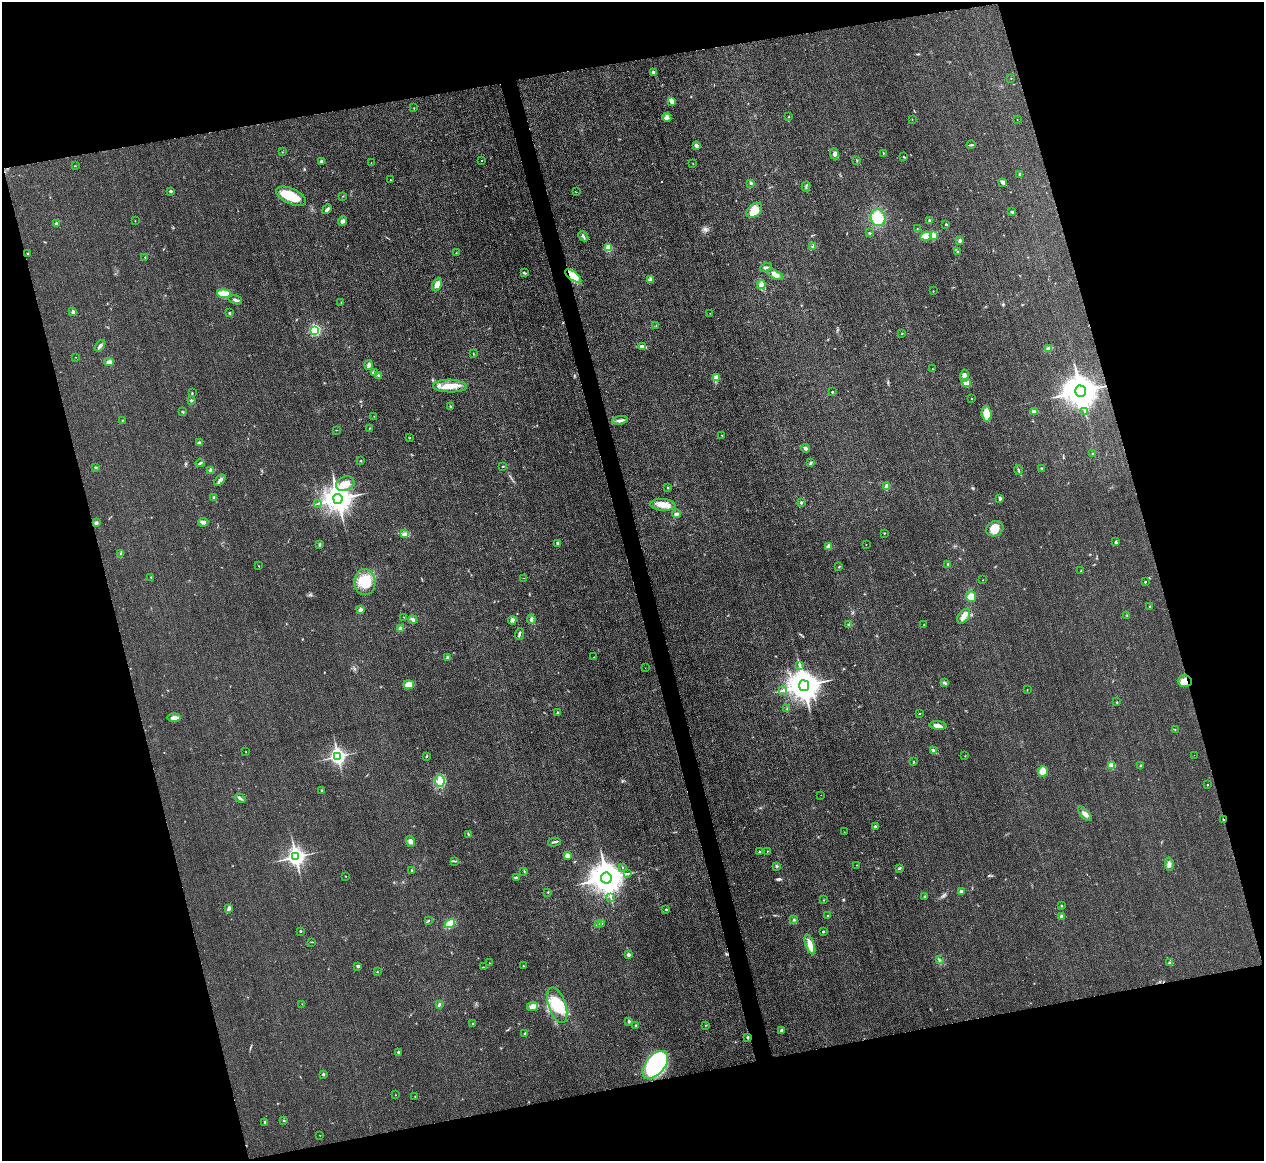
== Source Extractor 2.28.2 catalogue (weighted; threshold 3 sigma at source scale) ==
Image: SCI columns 9-5056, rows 149-4783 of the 5067 x 5048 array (HDU 1 of 3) = the unmasked area's bounding box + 8 px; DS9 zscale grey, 4 x 4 block average (1 PNG px = mean of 4 x 4 image px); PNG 1266 x 1163 px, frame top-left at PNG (2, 2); each listed source drawn as its Kron ellipse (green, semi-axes under 4 px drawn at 4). Shown black and unused: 31% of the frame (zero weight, under 3 of 4 exposures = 1% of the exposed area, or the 3 px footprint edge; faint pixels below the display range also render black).
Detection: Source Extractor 2.28.2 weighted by HDU 2 'WHT'. Background 0.0224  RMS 0.0056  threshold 0.0253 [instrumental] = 3 sigma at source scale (4.5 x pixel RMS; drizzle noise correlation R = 1.50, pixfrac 1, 0.05/0.05 arcsec/px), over >= 5 px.
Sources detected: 261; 1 cosmic-ray / hot-pixel residue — neither listed nor drawn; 1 coinciding with a brighter row at this scale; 5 inside a brighter listed object's ellipse — not listed separately; the other 254 listed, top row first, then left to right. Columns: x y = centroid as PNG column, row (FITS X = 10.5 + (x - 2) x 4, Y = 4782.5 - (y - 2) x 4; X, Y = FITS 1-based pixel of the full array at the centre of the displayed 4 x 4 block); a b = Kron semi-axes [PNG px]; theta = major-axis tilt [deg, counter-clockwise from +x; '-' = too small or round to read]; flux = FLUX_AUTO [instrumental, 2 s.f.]
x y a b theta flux
653 72 2 2 - 7.3
1011 78 2 2 - 1.5
672 101 4 3 - 19
414 108 2 2 - 1
667 117 5 4 - 10
789 117 2 2 - 1.7
912 119 2 2 - 0.81
1017 120 2 2 - 0.71
696 145 3 3 - 9.7
971 145 4 2 - 4
282 152 2 2 - 1
883 153 3 2 - 1.7
834 154 6 4 -88 10
904 157 3 2 - 2.7
482 160 2 2 - 2.5
857 160 3 2 - 2.8
321 161 3 3 - 6.2
371 163 2 2 - 0.88
693 163 2 2 - 0.76
75 166 2 2 - 1.4
1020 174 2 2 - 12
390 180 2 2 - 1.5
1003 182 3 3 - 11
751 183 2 2 - 9.4
806 186 5 2 - 3.4
170 191 3 2 - 3.7
576 192 2 2 - 0.84
291 196 16 7 -25 100
343 196 2 2 - 1.3
327 209 5 3 - 8.3
754 210 9 6 42 40
1012 212 3 2 - 3.7
878 218 8 7 - 87
135 221 2 2 - 1.2
343 221 5 4 - 7.9
929 221 3 2 - 5.5
56 224 2 2 - 21
946 224 3 2 - 2.8
917 229 2 2 - 1.5
870 233 2 2 - 2.2
933 235 2 2 - 79
583 236 5 2 - 5.9
926 236 6 4 10 35
960 241 3 3 - 6.5
813 247 2 2 - 2.3
608 248 2 2 - 120
958 252 2 2 - 2.6
456 253 2 2 - 1.4
28 254 3 2 - 2.6
145 257 2 2 - 2.1
766 267 6 3 15 7
524 273 3 2 - 3.4
775 275 8 4 -26 19
573 276 9 4 -34 36
651 279 3 3 - 9.6
437 285 7 4 65 21
761 285 4 4 - 17
933 291 2 2 - 2.1
224 294 7 3 -6 61
235 300 7 2 -17 7.6
341 302 2 2 - 1.1
73 312 2 2 - 22
229 313 2 2 - 3.3
710 313 2 2 - 0.67
656 326 2 2 - 1.8
315 330 2 2 - 140
902 333 2 2 - 0.99
100 346 7 2 53 9
643 346 4 2 - 5.5
1049 348 4 3 - 9.5
473 354 2 2 - 3.9
76 357 2 2 - 0.9
109 362 5 3 - 13
369 365 5 3 - 7.5
932 369 2 2 - 1
374 373 4 3 - 5.8
378 375 2 2 - 3.7
965 376 6 4 87 11
716 377 4 4 - 14
966 383 2 2 - 130
450 386 17 6 -2 48
1080 391 5 5 - 8300
832 392 2 2 - 7.1
192 393 2 2 - 1.9
972 398 2 2 - 2.5
191 400 2 2 - 6.3
450 406 2 2 - 2.3
1034 411 4 3 - 8.2
183 412 2 2 - 1.8
1085 412 2 2 - 1.3
986 414 8 5 -86 43
374 416 2 2 - 0.74
123 420 2 2 - 1.4
620 420 8 2 6 9.5
369 428 2 2 - 1.4
336 430 2 2 - 1
722 435 2 2 - 1.5
409 438 2 2 - 0.93
199 443 4 2 - 12
805 448 4 3 - 6.9
1093 454 3 2 - 2.4
361 461 3 2 - 2.5
200 463 4 2 - 4.7
811 463 3 2 - 3
96 467 3 2 - 2.8
503 467 2 2 - 1.8
1042 468 2 2 - 2
1018 470 5 2 - 4.5
211 471 2 2 - 51
220 480 6 3 45 13
345 484 9 7 22 34
887 486 4 3 - 21
668 488 2 2 - 3
214 497 3 3 - 5
1000 498 4 2 - 6.3
338 499 5 4 - 5200
801 502 2 2 - 8.8
318 503 2 2 - 1.5
663 505 12 6 -5 35
677 514 4 3 - 8.2
203 522 5 3 - 9.3
96 523 3 3 - 6.6
995 529 9 7 26 46
884 533 2 2 - 2.3
405 534 4 2 - 6.1
1115 542 3 2 - 2.9
319 544 3 2 - 3.7
558 544 4 2 - 8.7
866 545 2 2 - 1.4
829 546 2 2 - 34
121 553 2 2 - 1.8
948 564 2 2 - 3.3
259 566 2 2 - 1.1
839 567 2 2 - 1.7
1081 571 2 2 - 2.4
151 577 2 2 - 1.5
523 578 2 2 - 0.62
983 580 2 2 - 1.1
365 582 13 10 -88 88
1145 582 3 2 - 2.3
971 596 5 5 - 29
1150 606 3 2 - 2
360 610 4 3 - 12
964 616 8 5 53 22
1127 616 2 2 - 1.8
404 617 2 2 - 1.4
413 619 4 3 - 9
531 619 5 3 - 7
512 620 4 4 - 12
924 624 2 2 - 0.91
849 625 2 2 - 2.1
400 628 3 3 - 6
519 634 6 2 74 6.6
448 657 2 2 - 18
594 657 2 2 - 1.2
799 665 2 2 - 1.5
645 668 2 2 - 0.7
1185 681 7 6 - 26
944 683 3 3 - 4.7
409 685 5 4 - 15
804 686 5 5 - 6700
782 690 3 2 - 1.8
1027 690 3 2 - 1
1117 702 2 2 - 2.1
787 709 2 2 - 1.8
557 713 2 2 - 9.2
920 714 2 2 - 1.4
174 718 6 3 5 19
938 725 8 3 -5 22
1175 729 2 2 - 1.1
934 751 4 2 - 15
246 752 2 2 - 1.1
1194 755 2 2 - 0.83
337 756 3 3 - 1100
427 756 3 2 - 2.6
965 756 2 2 - 1.2
914 762 3 2 - 1.9
1111 765 2 2 - 100
1141 766 2 2 - 9.4
1043 771 5 5 - 25
440 781 6 4 -85 20
1207 785 2 2 - 2
321 790 2 2 - 2.5
821 795 2 2 - 0.76
240 798 5 2 - 6.2
1085 814 9 3 -48 14
1223 819 3 2 - 2.4
875 826 3 2 - 4.9
844 832 2 2 - 0.95
468 834 3 2 - 3.3
411 841 6 4 -71 11
554 842 6 2 12 5.8
767 851 2 2 - 2.1
760 852 2 2 - 6.8
567 856 3 3 - 13
296 857 4 3 - 1600
454 861 3 2 - 3.1
1169 864 6 3 -81 12
857 865 2 2 - 0.86
777 866 4 2 - 3.9
622 867 2 2 - 1.3
899 868 4 2 - 4.1
411 870 2 2 - 2.8
524 871 3 2 - 2
628 873 2 2 - 1.7
346 877 2 2 - 0.92
516 878 4 2 - 7.9
606 878 5 5 - 7100
961 891 3 2 - 11
548 892 2 2 - 3.7
925 896 3 2 - 3
611 898 2 2 - 1.8
824 900 2 2 - 1.4
1061 906 2 2 - 2.4
229 909 4 3 - 9.4
666 909 2 2 - 3.4
828 916 2 2 - 3.7
1061 917 3 3 - 8.4
794 920 2 2 - 1.8
428 921 2 2 - 1.7
450 923 5 3 - 40
602 923 3 2 - 2.3
598 924 4 2 - 3.9
300 931 2 2 - 2.4
823 932 2 2 - 7.1
312 942 3 2 - 1.5
810 944 10 4 -70 29
628 955 2 2 - 21
939 960 2 2 - 1.9
489 963 2 2 - 0.77
1170 963 3 2 - 3.2
358 966 4 2 - 5.3
523 966 2 2 - 1.8
483 967 3 2 - 2.5
377 972 2 2 - 1.4
302 1004 2 2 - 1.1
439 1005 3 2 - 5.2
557 1005 18 8 -71 81
533 1007 5 4 - 21
629 1021 2 2 - 12
473 1024 2 2 - 8.2
636 1025 3 2 - 3.6
705 1025 2 2 - 1.2
782 1030 3 2 - 6.6
525 1034 4 2 - 7.2
747 1037 2 2 - 3.4
398 1052 3 2 - 3.9
655 1065 16 9 50 400
323 1074 2 2 - 11
395 1095 2 2 - 1.2
415 1096 2 2 - 0.88
284 1120 2 2 - 2.5
265 1123 4 3 - 5.3
320 1135 2 2 - 0.89
Overlapping masked pixels (flux is a lower limit): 4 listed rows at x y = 573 276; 1080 391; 1185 681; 1223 819
Diffuse or blended objects may show on this block-average render without a row.